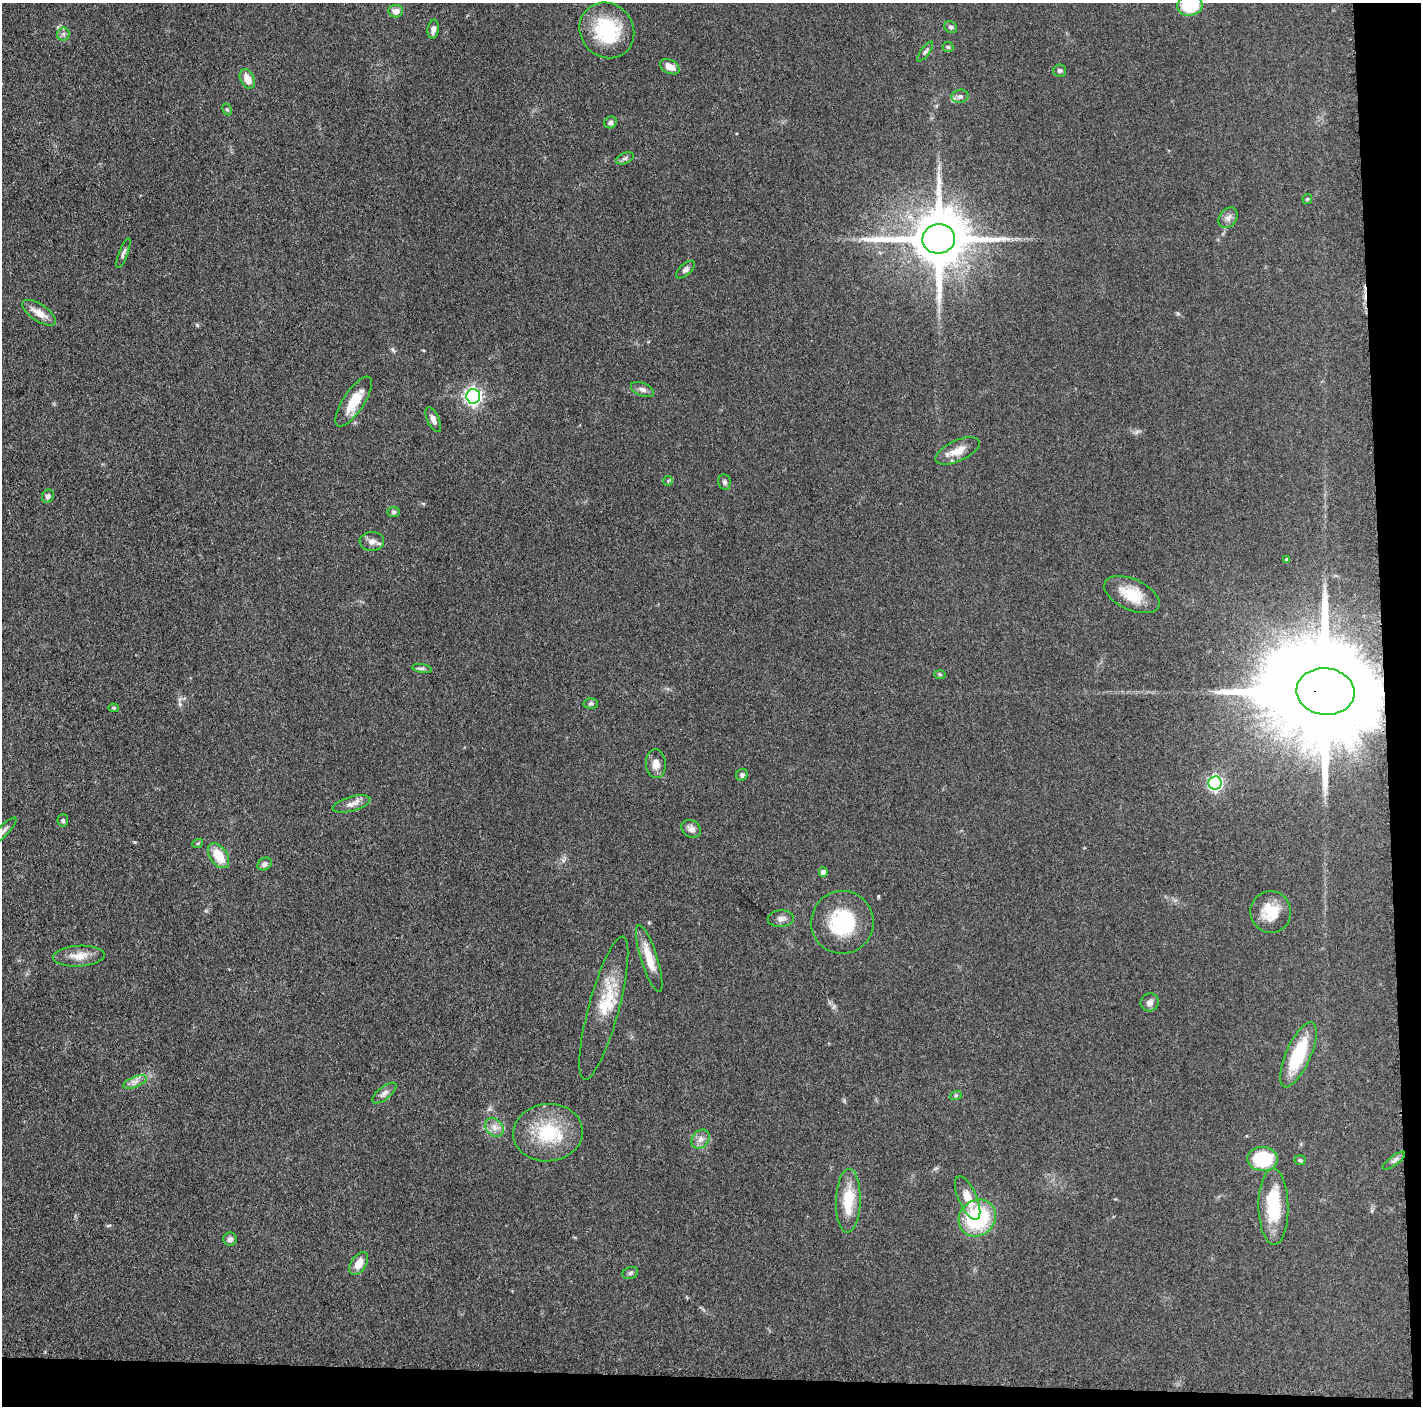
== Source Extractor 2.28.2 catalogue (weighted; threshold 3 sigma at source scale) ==
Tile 9 of 3 x 3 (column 3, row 3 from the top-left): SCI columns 2845-4263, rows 18-1421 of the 4272 x 4249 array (HDU 1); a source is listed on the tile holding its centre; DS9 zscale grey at full resolution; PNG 1423 x 1408 px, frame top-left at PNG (2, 3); each listed source drawn as its Kron ellipse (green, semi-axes under 4 px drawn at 4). Shown black and unused: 5% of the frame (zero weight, under 3 of 5 exposures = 1% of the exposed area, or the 3 px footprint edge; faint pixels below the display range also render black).
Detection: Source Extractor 2.28.2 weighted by HDU 2 'WHT'; one run over the whole footprint, this tile lists its part. Background 0.0487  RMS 0.0052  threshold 0.0236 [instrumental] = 3 sigma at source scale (4.5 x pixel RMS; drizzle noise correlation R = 1.50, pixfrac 1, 0.05/0.05 arcsec/px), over >= 5 px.
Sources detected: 74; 1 inside a brighter listed object's ellipse — not listed separately; the other 73 listed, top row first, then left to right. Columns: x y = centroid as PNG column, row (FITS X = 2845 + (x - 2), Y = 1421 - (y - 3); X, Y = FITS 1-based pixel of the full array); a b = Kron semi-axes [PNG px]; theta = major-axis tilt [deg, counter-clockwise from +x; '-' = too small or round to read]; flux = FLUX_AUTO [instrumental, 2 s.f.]
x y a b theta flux
1190 6 12 10 5 24
396 11 7 6 - 2.9
951 27 7 5 -34 1.1
433 29 10 5 82 2.4
607 30 29 26 -51 34
63 34 6 6 - 1.3
948 47 5 5 - 0.7
925 52 12 4 53 1.3
670 67 10 7 -29 4.3
1060 70 6 6 - 1.2
247 79 10 7 -63 5.8
960 96 8 6 11 1.9
227 109 6 4 -62 0.81
611 122 6 6 - 1.5
625 158 9 5 23 1.4
1307 199 5 5 - 0.68
1228 218 11 8 54 2.7
939 239 16 15 - 4000
123 253 16 4 70 1.6
685 270 11 5 42 1.7
39 313 19 8 -34 5.8
642 390 12 6 -23 2.1
473 396 7 7 - 170
354 402 29 10 56 12
433 420 13 6 -65 2.6
957 451 24 10 25 6.7
668 481 5 5 - 0.7
724 482 8 6 -78 1.4
48 496 7 5 64 1.7
393 512 6 5 - 1
372 541 12 9 3 3.1
1287 560 4 3 - 0.92
1132 595 29 15 -24 14
422 668 10 4 -10 1.3
940 675 6 4 -4 0.69
1326 692 29 23 -6 17000
591 703 7 5 -1 1.1
114 708 5 4 - 0.69
656 764 14 10 -86 4.6
742 775 6 5 - 1.3
1215 783 7 6 - 110
351 804 19 7 15 3.7
63 820 6 5 - 0.97
691 829 10 8 -32 2.6
3 831 18 5 45 2.3
198 843 5 3 - 0.57
219 856 14 8 -55 12
265 864 7 5 34 1.8
823 872 4 4 - 3.3
1271 912 21 20 - 13
781 919 13 8 4 2.9
842 922 31 31 - 34
79 956 26 10 3 6.8
649 959 35 8 -73 11
1150 1002 9 8 - 2.5
604 1008 74 15 75 20
1298 1055 35 12 66 28
135 1082 12 5 22 2.6
384 1093 14 6 38 2.4
956 1095 6 4 18 0.71
494 1127 10 8 -47 3.4
548 1133 35 28 5 30
701 1139 10 8 52 2.9
1263 1159 15 12 -1 28
1300 1160 6 5 - 0.85
1394 1161 13 4 36 1.8
968 1198 23 9 -67 7.7
848 1201 32 12 88 16
1273 1207 38 15 -89 28
977 1218 19 17 43 45
230 1239 7 6 - 1.8
359 1263 12 7 57 5.9
630 1273 8 6 19 1.2
Overlapping masked pixels (flux is a lower limit): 1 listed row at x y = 1326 692
Isophote crosses this tile's border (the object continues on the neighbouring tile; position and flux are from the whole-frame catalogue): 2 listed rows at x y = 1190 6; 3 831